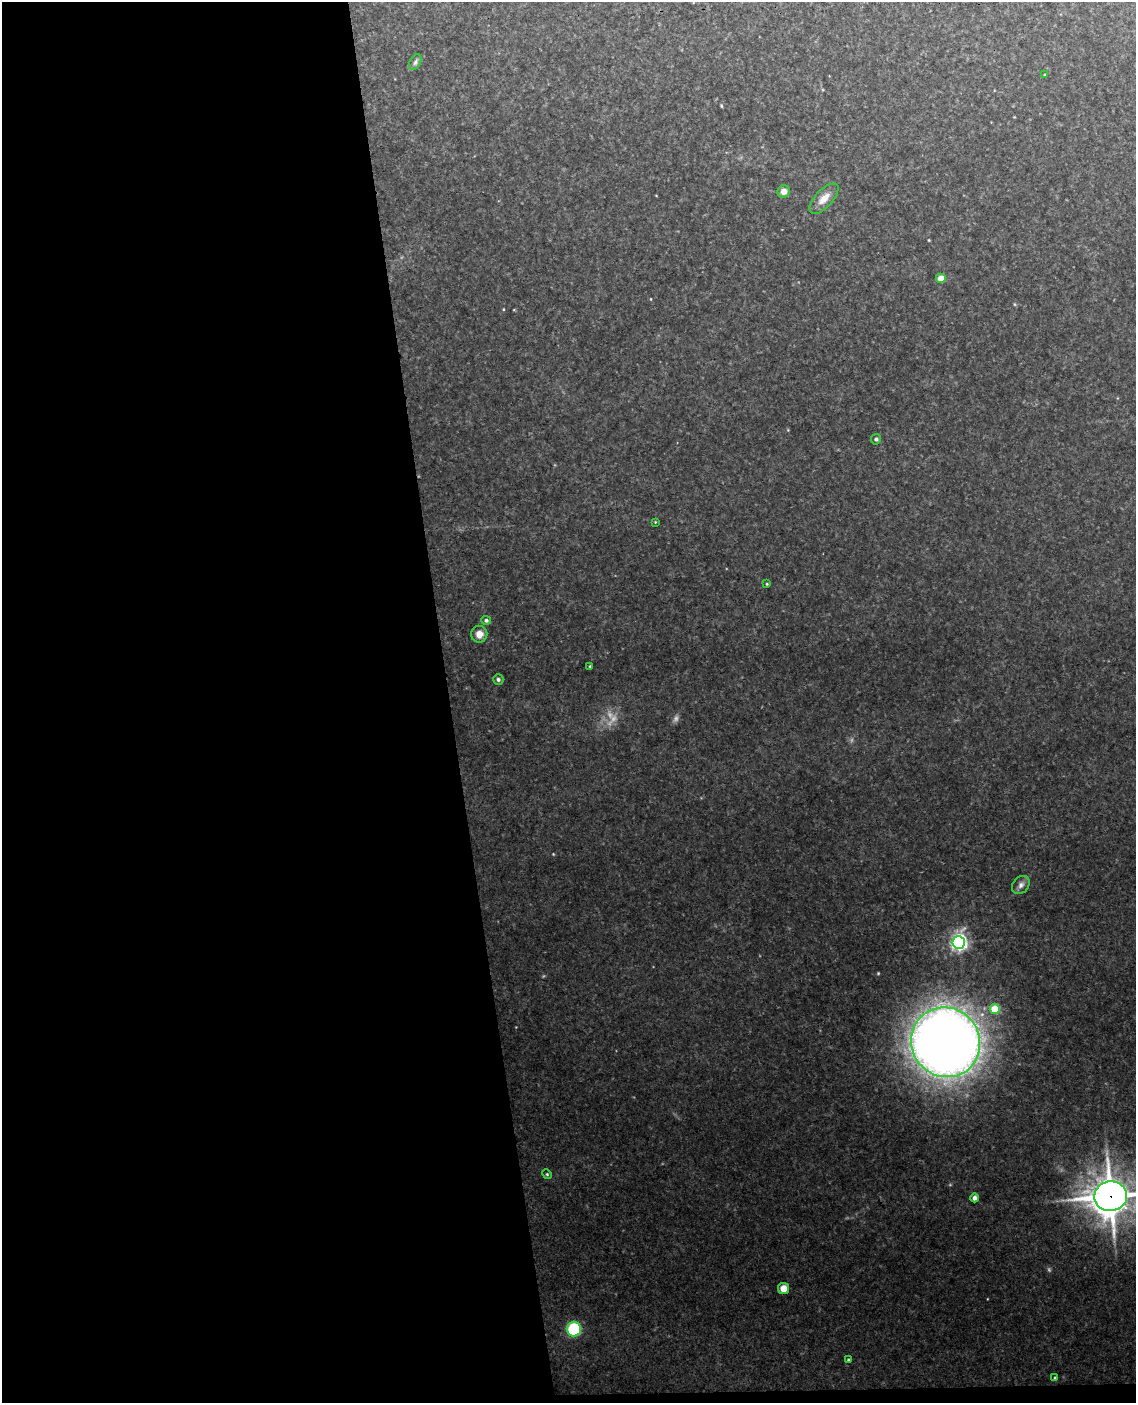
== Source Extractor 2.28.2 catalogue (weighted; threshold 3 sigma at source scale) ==
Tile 9 of 4 x 3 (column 1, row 3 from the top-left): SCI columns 60-1193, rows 243-1643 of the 4654 x 4584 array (HDU 1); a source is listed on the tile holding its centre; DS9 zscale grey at full resolution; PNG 1138 x 1405 px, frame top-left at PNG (2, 2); each listed source drawn as its Kron ellipse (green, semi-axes under 4 px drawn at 4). Shown black and unused: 40% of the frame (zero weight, under 3 of 4 exposures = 6% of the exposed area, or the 3 px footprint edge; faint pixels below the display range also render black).
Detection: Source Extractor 2.28.2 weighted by HDU 2 'WHT'; one run over the whole footprint, this tile lists its part. Background 0.153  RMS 0.0097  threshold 0.0435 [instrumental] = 3 sigma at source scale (4.5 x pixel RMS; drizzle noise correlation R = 1.50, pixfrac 1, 0.05/0.05 arcsec/px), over >= 5 px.
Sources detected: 26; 3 too faint to see at this stretch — neither listed nor drawn; the other 23 listed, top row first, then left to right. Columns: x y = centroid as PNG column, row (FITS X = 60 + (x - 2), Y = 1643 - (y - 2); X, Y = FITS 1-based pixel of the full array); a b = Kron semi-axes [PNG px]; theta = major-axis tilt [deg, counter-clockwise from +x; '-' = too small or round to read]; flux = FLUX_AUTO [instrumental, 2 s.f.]
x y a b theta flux
415 62 8 5 61 2.1
1045 75 3 3 - 0.92
784 191 6 6 - 5.9
824 199 19 8 47 9.2
941 278 5 5 - 8.1
876 439 5 5 - 2.1
655 522 3 3 - 0.74
767 584 3 3 - 0.77
486 620 5 4 - 2.1
479 634 8 8 - 6.7
590 666 3 3 - 0.73
498 679 5 5 - 1.8
1021 885 10 8 49 3.7
959 943 6 6 - 280
995 1009 5 5 - 31
946 1042 35 34 - 1300
547 1174 5 4 - 1.1
1111 1196 16 15 - 1600
975 1198 4 4 - 5.1
783 1288 5 5 - 9.6
574 1329 7 7 - 65
848 1360 4 3 - 1.2
1055 1378 4 4 - 1.1
Overlapping masked pixels (flux is a lower limit): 2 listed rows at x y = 946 1042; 1111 1196
Isophote crosses this tile's border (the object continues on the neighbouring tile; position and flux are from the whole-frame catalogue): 1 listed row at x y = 1111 1196